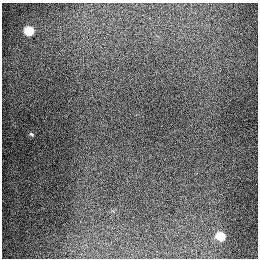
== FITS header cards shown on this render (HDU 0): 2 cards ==
NAXIS1  =                  256
NAXIS2  =                  256

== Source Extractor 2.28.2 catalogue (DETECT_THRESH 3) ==
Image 256 x 256 px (HDU 0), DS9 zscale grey, 1 PNG px = 1 image px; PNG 260 x 260 px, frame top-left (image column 1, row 256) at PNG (2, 3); no overlay
Background 1280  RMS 27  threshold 80.1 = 3 sigma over >= 5 px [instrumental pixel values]
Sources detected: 3; all 3 listed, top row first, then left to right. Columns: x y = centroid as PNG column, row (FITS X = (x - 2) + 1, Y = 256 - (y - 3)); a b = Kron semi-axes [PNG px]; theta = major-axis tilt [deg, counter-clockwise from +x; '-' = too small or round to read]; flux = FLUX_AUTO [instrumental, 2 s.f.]
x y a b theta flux
29 31 6 6 - 83000
31 134 6 4 -27 2300
220 236 6 5 - 65000